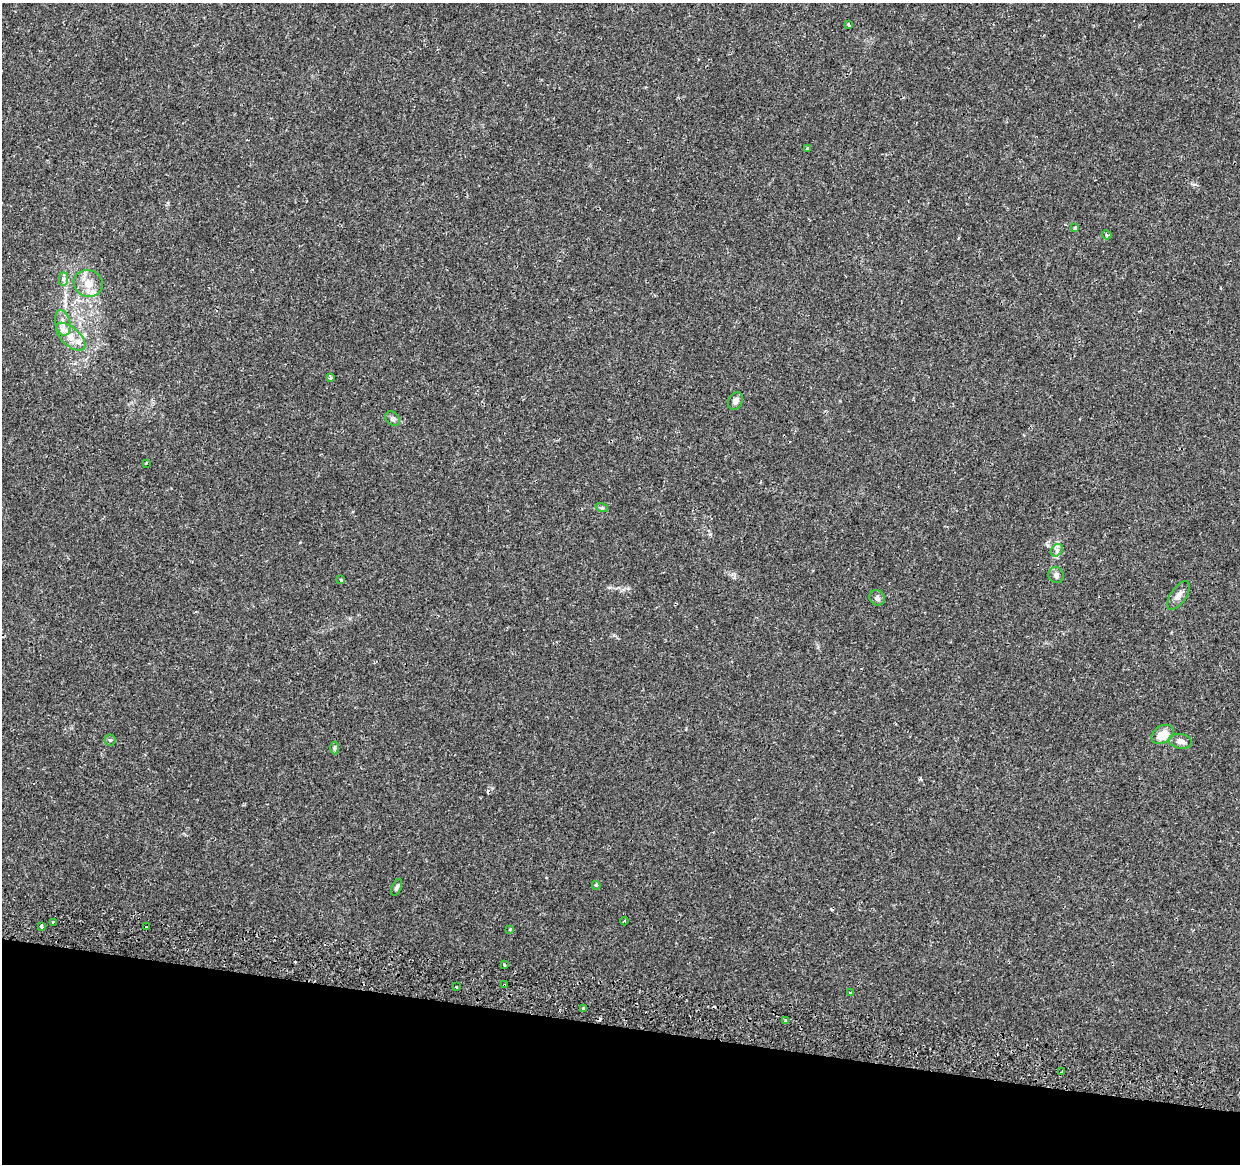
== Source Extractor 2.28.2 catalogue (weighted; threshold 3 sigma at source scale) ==
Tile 15 of 4 x 4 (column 3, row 4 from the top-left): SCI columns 2494-3731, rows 332-1493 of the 4979 x 5250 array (HDU 1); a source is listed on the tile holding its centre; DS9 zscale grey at full resolution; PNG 1242 x 1166 px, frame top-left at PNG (2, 3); each listed source drawn as its Kron ellipse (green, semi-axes under 4 px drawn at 4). Shown black and unused: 12% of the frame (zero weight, under 2 of 3 exposures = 3% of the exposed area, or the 3 px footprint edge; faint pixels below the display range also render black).
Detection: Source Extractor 2.28.2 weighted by HDU 2 'WHT'; one run over the whole footprint, this tile lists its part. Background 0.0313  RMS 0.0031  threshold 0.0141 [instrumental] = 3 sigma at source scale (4.5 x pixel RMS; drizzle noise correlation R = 1.50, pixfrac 1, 0.0396/0.0396 arcsec/px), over >= 5 px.
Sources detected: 41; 3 cosmic-ray / hot-pixel residue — neither listed nor drawn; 2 inside a brighter listed object's ellipse — not listed separately; the other 36 listed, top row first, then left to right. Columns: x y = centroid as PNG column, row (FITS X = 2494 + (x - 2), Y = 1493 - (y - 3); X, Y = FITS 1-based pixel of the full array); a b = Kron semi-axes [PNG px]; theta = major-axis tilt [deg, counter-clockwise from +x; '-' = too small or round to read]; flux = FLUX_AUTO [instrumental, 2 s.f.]
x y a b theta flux
849 25 3 3 - 0.8
807 149 3 3 - 0.66
1075 228 4 4 - 0.4
1107 235 5 4 - 0.61
63 279 7 4 89 0.71
88 283 15 13 -19 4.2
63 323 13 7 -78 2.3
71 337 18 9 -42 4
330 378 4 3 - 0.99
735 401 9 7 62 1.5
393 419 8 6 -46 0.85
146 463 3 3 - 0.47
602 508 6 4 -18 0.45
1057 550 7 5 47 0.84
1056 575 8 7 - 1.1
341 580 4 4 - 0.33
1179 595 16 7 57 1.9
877 598 8 7 - 0.92
1163 734 12 8 35 5.2
110 740 5 5 - 0.48
1180 741 11 7 -7 1.6
335 748 6 4 89 0.48
596 885 4 3 - 0.6
397 887 9 4 66 0.74
624 921 4 3 - 0.35
53 922 3 3 - 2
41 926 3 3 - 1.2
146 927 3 3 - 0.63
510 929 4 3 - 0.25
504 965 3 3 - 0.77
504 985 4 3 - 6.1
456 987 3 3 - 0.44
850 992 3 2 - 0.38
583 1009 4 3 - 0.52
785 1020 3 3 - 0.84
1062 1072 4 3 - 0.37
Overlapping masked pixels (flux is a lower limit): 1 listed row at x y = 504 985